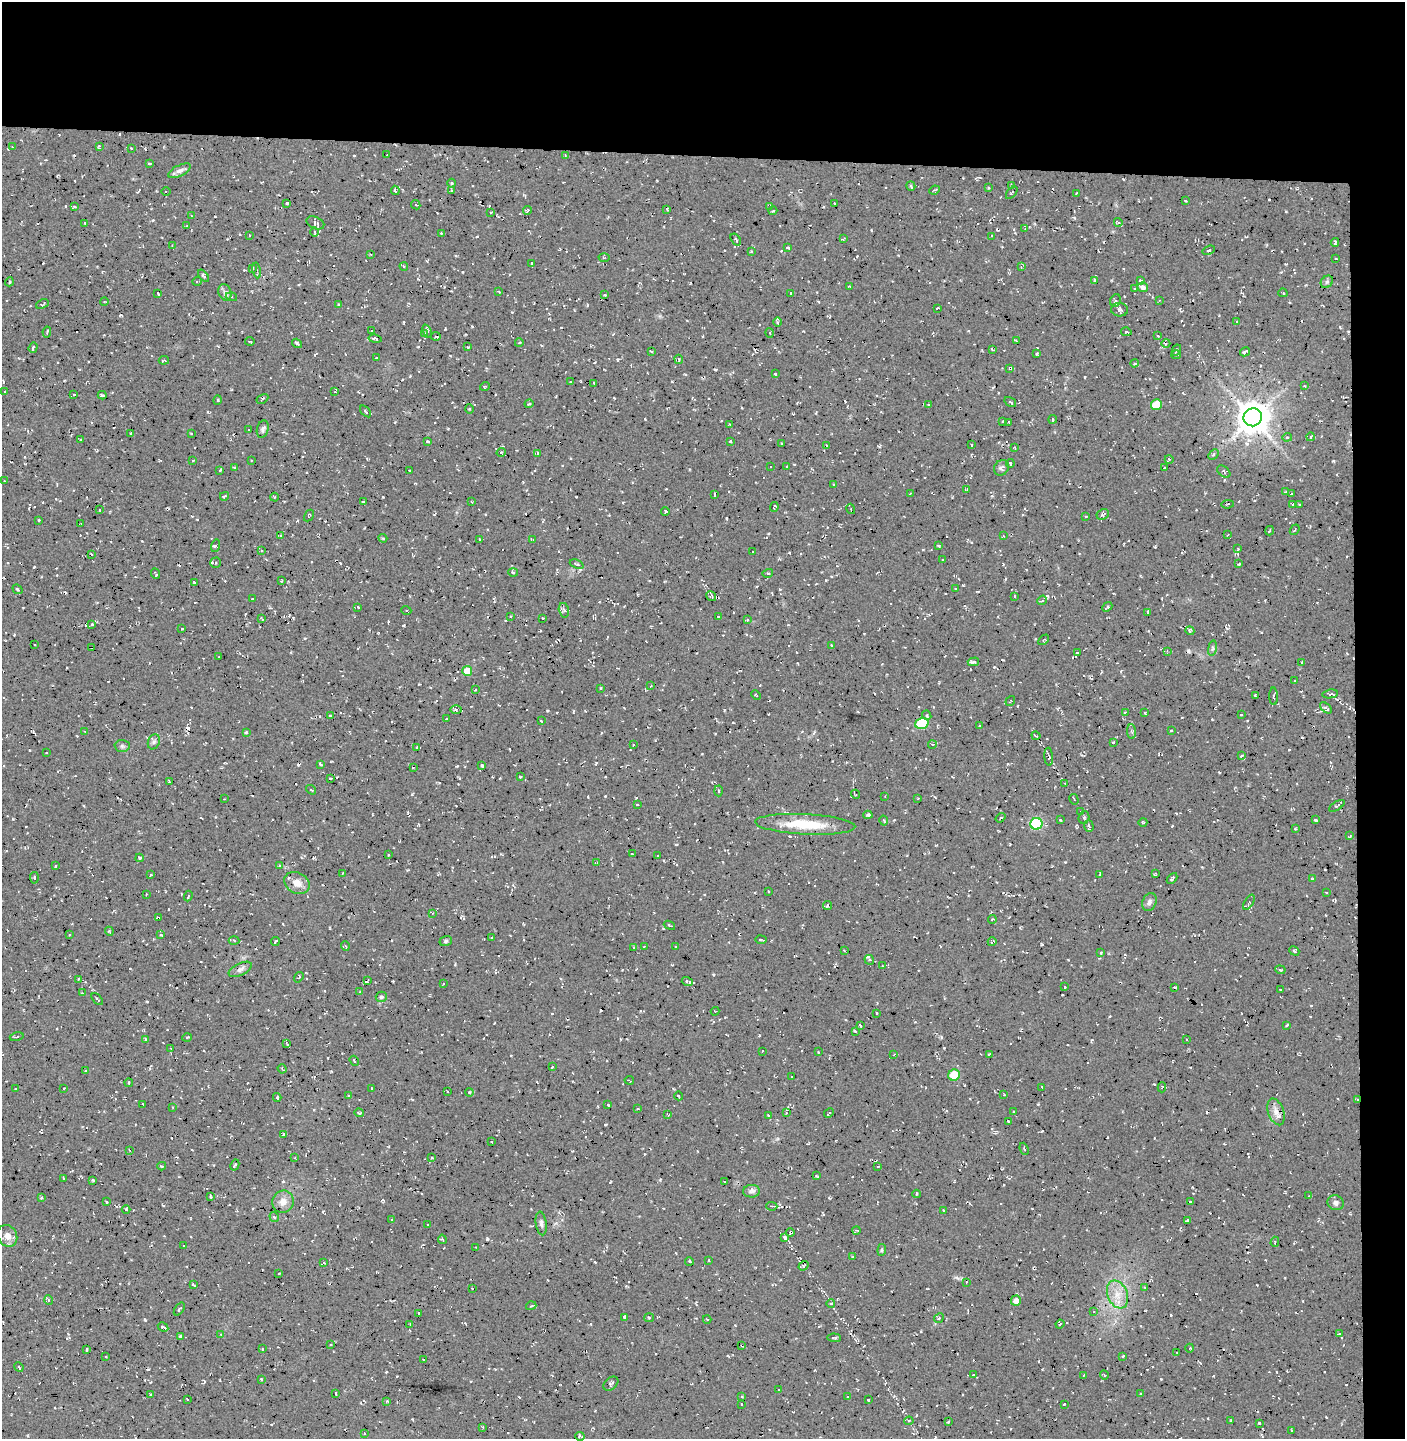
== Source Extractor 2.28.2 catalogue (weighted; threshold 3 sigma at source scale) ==
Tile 3 of 3 x 3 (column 3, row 1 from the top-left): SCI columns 2986-4388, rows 2875-4311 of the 4570 x 4319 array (HDU 1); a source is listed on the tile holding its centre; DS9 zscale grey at full resolution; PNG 1407 x 1441 px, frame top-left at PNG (2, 2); each listed source drawn as its Kron ellipse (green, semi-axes under 4 px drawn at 4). Shown black and unused: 14% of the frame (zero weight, under 3 of 4 exposures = <1% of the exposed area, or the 3 px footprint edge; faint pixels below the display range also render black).
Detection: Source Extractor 2.28.2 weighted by HDU 2 'WHT'; one run over the whole footprint, this tile lists its part. Background 0.0234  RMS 0.0058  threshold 0.0262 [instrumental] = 3 sigma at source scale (4.5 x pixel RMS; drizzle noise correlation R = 1.50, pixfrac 1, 0.0396/0.0396 arcsec/px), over >= 5 px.
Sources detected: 748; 112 cosmic-ray / hot-pixel residue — neither listed nor drawn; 6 inside a brighter listed object's ellipse — not listed separately; of the other 630, all 500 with FLUX_AUTO >= 0.477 (the completeness limit of this list) listed and drawn (130 fainter detections not listed), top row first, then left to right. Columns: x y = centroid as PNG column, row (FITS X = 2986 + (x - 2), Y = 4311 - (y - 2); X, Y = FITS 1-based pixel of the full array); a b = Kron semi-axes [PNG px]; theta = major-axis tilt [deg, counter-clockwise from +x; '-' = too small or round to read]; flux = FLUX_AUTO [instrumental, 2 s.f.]
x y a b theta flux
99 146 3 3 - 0.83
12 147 3 2 - 0.5
131 149 3 2 - 0.51
387 155 3 2 - 0.59
565 155 2 2 - 0.49
150 163 3 2 - 0.63
180 171 12 5 26 2.5
451 183 4 3 - 0.57
911 186 5 3 - 0.65
1011 186 4 2 - 0.65
988 188 3 2 - 0.84
395 190 5 3 - 1.5
934 190 5 3 - 0.82
166 191 4 3 - 0.61
452 191 3 2 - 0.74
1012 193 7 3 49 0.75
1077 193 3 3 - 0.73
1185 201 4 3 - 0.82
287 203 3 3 - 1.1
834 203 3 3 - 0.95
416 205 5 3 - 0.75
74 207 3 3 - 0.93
770 207 3 2 - 0.64
667 209 4 3 - 0.69
527 211 5 3 - 0.87
773 211 4 3 - 0.67
490 212 3 2 - 0.52
191 216 3 2 - 0.51
1118 222 4 3 - 0.83
85 223 3 2 - 0.58
315 223 9 6 -24 1.7
187 226 3 2 - 0.85
1025 229 4 3 - 0.54
315 232 4 3 - 0.67
441 233 2 2 - 0.52
249 235 3 2 - 0.54
992 236 3 3 - 0.84
736 239 6 3 -54 0.84
843 239 4 3 - 0.52
1335 242 4 2 - 0.78
172 246 4 3 - 0.65
787 248 3 3 - 0.98
1209 250 6 4 20 0.91
751 251 3 3 - 0.63
370 254 3 2 - 0.56
604 257 5 3 - 0.54
1336 259 3 2 - 0.48
532 263 3 3 - 1.1
404 266 4 3 - 0.62
1021 267 3 3 - 0.7
253 269 4 3 - 0.65
257 270 8 3 -79 0.88
203 276 7 3 -51 0.82
1094 280 4 2 - 0.68
1140 280 4 3 - 0.69
197 281 5 3 - 0.57
9 282 4 3 - 0.51
1327 282 7 5 45 1.2
850 287 3 3 - 1.2
1143 287 5 5 - 2.2
1134 288 3 3 - 0.67
225 292 8 6 -69 1.9
499 292 3 2 - 0.65
158 293 4 2 - 0.82
791 293 4 3 - 0.51
1283 293 5 3 - 0.66
605 295 3 2 - 0.64
231 297 6 4 -17 0.93
1159 300 4 3 - 0.5
1115 301 6 5 - 1.6
104 302 4 3 - 0.5
42 304 7 3 24 0.87
339 305 3 2 - 0.66
937 308 4 2 - 0.66
1119 310 8 6 -4 2.5
777 322 5 3 - 0.8
1237 322 4 3 - 0.66
372 331 3 2 - 0.56
427 331 7 3 -67 1.2
47 332 5 2 - 0.84
1126 332 5 3 - 0.87
770 333 5 3 - 0.55
425 334 4 3 - 0.59
436 336 5 2 - 0.76
1158 336 4 3 - 0.53
375 339 6 3 -11 1.7
250 341 4 2 - 0.51
1017 341 4 3 - 0.54
297 343 5 2 - 1.1
519 343 4 3 - 0.49
1166 343 4 3 - 0.64
468 347 3 2 - 0.51
33 348 5 3 - 1.3
992 349 3 2 - 0.56
1176 350 6 3 61 0.81
651 351 4 2 - 0.6
1245 352 5 3 - 1.4
1037 354 3 3 - 1.1
1176 355 5 3 - 1.2
376 358 3 2 - 0.69
679 359 5 3 - 0.73
164 360 5 2 - 0.58
1135 363 4 3 - 0.92
1010 368 3 3 - 0.83
775 374 3 3 - 0.9
570 382 2 2 - 0.5
594 383 4 2 - 0.79
485 386 5 3 - 0.54
1304 386 4 2 - 0.48
5 391 2 2 - 0.55
335 392 4 3 - 0.75
74 395 4 3 - 0.5
102 395 4 2 - 0.96
262 399 6 2 29 0.85
218 400 5 3 - 0.5
1010 402 6 2 -33 0.58
529 404 4 3 - 0.65
929 405 3 3 - 1.2
1156 405 5 5 - 13
469 409 5 3 - 0.56
366 411 7 3 -46 0.67
1253 417 9 9 - 1200
1052 419 4 2 - 0.69
1003 422 3 3 - 0.95
1009 423 4 2 - 0.75
730 425 3 3 - 0.56
263 429 9 5 74 1.5
249 430 3 3 - 0.99
130 433 3 2 - 0.54
191 433 3 2 - 0.53
1287 437 5 3 - 0.83
1310 437 4 2 - 0.48
81 440 3 2 - 0.5
427 441 4 3 - 0.61
730 441 3 3 - 0.61
781 443 2 2 - 0.51
971 445 3 2 - 0.54
827 446 3 3 - 0.7
1015 447 3 2 - 0.59
501 452 4 4 - 0.71
538 453 3 3 - 0.63
1213 454 6 4 47 1
1169 459 4 3 - 0.51
193 460 2 2 - 0.52
251 460 2 2 - 0.54
1010 464 4 3 - 1.3
787 466 3 3 - 0.75
770 467 3 2 - 0.52
234 468 4 4 - 0.78
1001 468 8 7 - 1.8
1164 468 3 2 - 0.53
220 470 4 2 - 0.58
409 470 3 2 - 0.84
1224 471 7 5 -40 1.2
4 481 3 2 - 0.48
834 485 3 2 - 0.52
967 490 4 3 - 0.85
1285 492 2 2 - 0.6
910 493 3 2 - 0.61
1291 493 3 2 - 0.69
714 495 4 2 - 0.88
224 496 5 3 - 0.97
274 497 4 3 - 0.5
364 502 3 3 - 2.2
472 502 3 3 - 0.59
1228 504 6 2 5 0.67
1293 504 3 3 - 0.97
1299 505 3 2 - 0.48
774 507 5 2 - 0.73
851 509 5 3 - 0.58
100 510 3 2 - 0.83
665 511 4 3 - 1.1
1103 514 6 5 - 1.5
309 516 6 3 62 0.65
1086 517 3 2 - 0.51
39 520 3 2 - 0.56
81 524 4 2 - 0.59
1295 530 6 2 52 0.54
1269 531 5 2 - 0.52
281 535 3 2 - 0.56
1227 535 3 2 - 0.56
1003 536 3 2 - 0.54
383 538 4 4 - 0.74
480 539 3 2 - 0.63
533 539 3 3 - 0.71
215 546 6 4 73 1
939 546 3 3 - 0.74
1238 549 4 3 - 0.55
261 550 3 2 - 0.5
752 552 3 2 - 0.54
91 554 3 2 - 0.54
943 560 3 2 - 0.48
216 563 5 5 - 1.5
577 564 7 3 -22 0.76
1239 564 3 2 - 0.55
513 572 5 3 - 0.61
768 573 5 3 - 0.62
156 574 5 2 - 0.76
281 581 3 3 - 0.56
195 583 4 2 - 0.79
955 588 3 2 - 0.68
18 589 5 3 - 0.81
711 596 5 4 - 0.98
1014 596 4 3 - 0.69
252 599 3 3 - 0.77
1042 600 5 4 - 1.3
358 607 4 3 - 0.67
1107 607 6 4 42 1.2
406 610 5 3 - 0.5
564 610 7 5 -76 1.4
1148 612 4 2 - 0.8
511 616 2 2 - 0.59
718 617 3 3 - 0.69
542 618 3 2 - 0.56
262 619 4 2 - 0.56
747 620 3 3 - 0.82
92 624 4 3 - 0.61
182 628 3 2 - 0.5
1190 631 4 4 - 0.9
1044 640 6 2 45 0.54
35 644 3 2 - 0.57
831 645 3 2 - 0.56
92 647 3 2 - 0.67
1212 648 8 4 82 1.1
1167 651 3 3 - 0.5
1077 653 3 2 - 0.72
219 657 3 2 - 0.62
973 662 6 4 14 1.3
1302 662 3 3 - 1.4
467 671 5 5 - 11
1295 681 3 2 - 0.5
651 686 3 2 - 0.56
601 688 4 3 - 0.65
475 689 3 2 - 0.75
1330 694 8 4 10 1.4
756 695 5 3 - 0.56
1255 696 3 2 - 0.58
1274 696 9 3 -89 1
1010 701 5 2 - 0.56
1326 708 7 3 -42 1.3
456 709 6 4 1 0.93
1125 713 3 3 - 0.8
1145 713 3 3 - 0.51
927 715 5 4 - 0.99
1241 715 3 3 - 0.78
331 716 3 3 - 1
446 719 2 2 - 0.54
541 721 3 2 - 0.59
922 724 7 5 17 35
979 726 3 2 - 0.53
1171 730 3 2 - 0.49
85 731 3 2 - 0.52
246 732 3 3 - 0.76
1132 732 7 3 -86 1.1
1036 736 4 2 - 0.88
154 742 8 6 68 1.6
1113 742 3 3 - 0.89
932 744 4 3 - 0.49
634 745 3 2 - 0.49
122 746 7 6 - 1.3
417 748 4 3 - 0.48
46 753 2 2 - 0.48
1242 756 3 2 - 0.7
1049 757 9 4 -86 1.2
320 764 4 2 - 0.56
482 766 4 3 - 0.86
413 767 3 2 - 0.71
520 777 3 2 - 0.67
330 778 3 2 - 0.74
169 782 3 2 - 0.58
1065 783 3 3 - 0.84
311 790 5 3 - 0.57
719 791 5 3 - 0.75
855 794 5 2 - 0.62
885 796 3 2 - 0.66
224 799 2 2 - 0.48
917 799 3 2 - 0.5
1074 799 5 3 - 1.1
637 805 3 2 - 0.63
1337 806 9 3 31 0.75
1081 811 3 2 - 0.6
868 815 4 4 - 0.86
1084 817 6 5 - 1.4
1001 818 5 3 - 1
883 820 5 2 - 0.9
1060 820 3 2 - 0.54
1315 820 3 3 - 1.5
1143 822 4 3 - 0.54
805 824 50 10 -3 22
1036 824 6 6 - 54
1089 826 6 4 -72 1.1
1295 829 3 2 - 0.56
1350 836 3 2 - 0.58
632 854 4 3 - 0.53
388 855 3 2 - 0.52
657 855 3 3 - 0.67
140 858 4 3 - 0.81
596 863 3 2 - 0.49
55 866 3 2 - 0.53
279 866 4 3 - 0.51
343 873 4 2 - 0.51
1100 874 3 2 - 0.49
1155 874 3 2 - 0.5
151 875 3 2 - 0.54
34 878 6 4 -87 1.1
1172 878 6 3 46 0.81
1312 879 3 3 - 0.96
297 883 13 10 -30 5.9
768 891 3 3 - 0.72
1326 892 3 2 - 0.59
146 894 3 2 - 0.54
188 896 5 2 - 0.65
1149 902 9 6 67 2
1249 902 8 3 58 1
828 906 5 4 - 1.6
432 913 4 3 - 0.48
158 918 3 2 - 0.7
992 919 4 2 - 0.69
669 925 6 3 -21 0.82
109 931 4 3 - 0.5
69 934 3 2 - 0.73
161 935 3 3 - 0.48
491 938 4 3 - 0.55
234 940 5 3 - 0.74
761 940 5 2 - 0.74
446 941 6 5 - 1.1
275 942 4 2 - 0.74
992 942 4 2 - 0.94
345 946 5 3 - 0.75
633 947 3 3 - 0.72
644 947 3 2 - 0.56
676 947 3 2 - 0.48
844 951 3 2 - 0.52
1294 951 5 3 - 0.89
1101 953 3 3 - 0.67
869 960 5 4 - 1.3
882 966 2 2 - 0.53
240 969 12 6 26 2.3
1280 970 5 4 - 0.87
299 977 5 3 - 0.74
78 979 3 2 - 0.52
367 981 4 2 - 0.57
687 981 5 3 - 1.5
443 984 3 2 - 0.58
1065 987 3 2 - 0.71
1175 987 3 2 - 1.1
1280 989 3 2 - 0.55
360 992 3 3 - 0.49
83 993 4 3 - 0.55
381 997 5 5 - 1.1
97 999 7 3 -49 0.71
715 1011 4 2 - 0.63
877 1013 3 2 - 0.68
1287 1025 3 2 - 0.67
860 1026 4 2 - 0.99
856 1031 3 3 - 0.93
17 1037 7 2 12 0.74
187 1037 4 3 - 0.56
145 1039 4 3 - 0.8
1186 1039 3 2 - 0.49
287 1044 4 2 - 0.67
171 1048 3 2 - 0.52
762 1051 3 2 - 0.5
818 1052 3 2 - 0.79
989 1054 3 2 - 0.52
894 1055 4 4 - 0.64
354 1061 5 3 - 0.81
552 1067 3 2 - 0.51
282 1069 5 3 - 0.65
85 1071 3 2 - 0.76
954 1075 6 5 - 19
792 1077 2 2 - 0.5
629 1080 4 2 - 0.52
129 1083 4 2 - 0.53
1042 1087 4 2 - 0.53
1162 1087 5 3 - 0.97
64 1088 3 2 - 0.51
372 1088 3 2 - 0.51
15 1089 2 2 - 0.53
447 1091 3 2 - 0.78
469 1092 4 3 - 0.48
1004 1094 3 2 - 0.72
348 1096 3 3 - 0.67
679 1096 4 3 - 0.5
277 1097 4 3 - 0.99
1357 1100 3 2 - 1.1
143 1104 4 2 - 0.61
608 1105 2 2 - 0.59
173 1107 3 3 - 0.5
638 1109 3 2 - 0.52
1014 1112 3 3 - 0.69
1276 1112 14 7 -70 3.6
359 1113 5 3 - 0.68
786 1113 3 3 - 0.51
829 1113 5 2 - 0.58
668 1115 4 2 - 0.56
768 1115 3 2 - 0.74
1008 1121 2 2 - 0.5
283 1134 3 2 - 0.66
491 1142 3 2 - 1.2
1024 1149 6 3 -68 0.69
129 1150 4 2 - 0.57
432 1157 3 2 - 0.64
295 1158 4 3 - 0.55
235 1165 6 3 61 1
162 1166 4 3 - 0.95
878 1166 2 2 - 0.57
816 1176 4 3 - 0.56
63 1178 4 2 - 0.55
93 1180 3 3 - 0.6
724 1182 3 2 - 0.76
752 1191 8 6 1 1.8
916 1194 4 3 - 0.51
1309 1196 3 2 - 0.52
211 1197 3 2 - 0.8
41 1198 4 3 - 0.64
106 1202 3 3 - 1.4
283 1202 11 10 - 4.3
1190 1202 3 3 - 0.93
1336 1203 8 7 - 2.1
772 1206 5 2 - 0.59
126 1210 4 3 - 0.58
943 1210 3 2 - 0.56
274 1217 5 4 - 1.1
392 1220 3 3 - 1.1
1187 1220 3 3 - 1.2
541 1223 12 5 -82 1.8
428 1225 2 2 - 0.56
856 1230 4 2 - 0.56
790 1232 4 3 - 3
7 1236 11 9 -61 4.1
785 1237 4 3 - 2.8
442 1239 5 3 - 0.98
1275 1242 5 4 - 0.72
184 1246 2 2 - 0.54
476 1247 3 2 - 0.81
882 1250 6 4 83 0.86
853 1257 4 3 - 0.63
709 1260 3 2 - 0.49
689 1261 4 3 - 0.74
323 1263 4 3 - 1
804 1266 5 4 - 0.7
279 1273 3 2 - 0.87
966 1283 2 2 - 0.63
194 1285 4 2 - 0.63
472 1288 3 3 - 0.77
1145 1288 4 3 - 0.48
1117 1295 14 10 -68 7.3
49 1300 5 3 - 0.69
1016 1301 5 5 - 3.1
831 1304 4 3 - 0.72
531 1306 5 3 - 0.59
179 1309 7 3 55 0.91
1094 1312 4 3 - 0.52
419 1314 3 2 - 0.52
625 1317 3 3 - 1.5
649 1318 5 4 - 0.87
939 1318 5 4 - 1
707 1319 4 3 - 0.57
410 1324 3 3 - 0.69
1060 1324 4 3 - 0.56
163 1327 5 3 - 1.3
221 1334 4 3 - 0.63
1339 1334 3 3 - 0.87
180 1336 3 2 - 0.65
834 1338 7 4 -4 0.87
331 1344 2 2 - 0.49
742 1345 3 2 - 0.63
1190 1348 4 3 - 0.55
87 1349 3 2 - 0.74
262 1349 3 2 - 0.48
1177 1352 2 2 - 0.49
106 1356 2 2 - 0.49
1123 1356 4 2 - 0.49
424 1360 2 2 - 0.57
19 1367 5 3 - 0.73
973 1374 3 2 - 0.52
1083 1375 3 3 - 0.59
1104 1375 5 3 - 0.54
261 1379 3 2 - 0.54
611 1384 8 6 41 1.6
779 1389 3 2 - 0.65
151 1394 3 2 - 0.93
336 1394 3 2 - 0.58
1141 1394 3 3 - 1.6
742 1397 4 2 - 0.53
847 1397 3 2 - 0.54
188 1399 3 2 - 0.73
868 1400 3 2 - 0.56
387 1401 4 4 - 0.58
741 1404 3 2 - 0.56
1064 1404 3 3 - 0.77
909 1421 4 4 - 0.75
1231 1421 3 2 - 0.53
948 1422 3 2 - 0.57
1259 1423 3 3 - 1
483 1427 3 2 - 0.63
1292 1430 4 2 - 0.88
364 1433 3 2 - 0.68
580 1436 4 3 - 0.88
Overlapping masked pixels (flux is a lower limit): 6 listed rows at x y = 1010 368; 92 647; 158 918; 1357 1100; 790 1232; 742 1345
Unlisted compact peaks at least as high as the median listed source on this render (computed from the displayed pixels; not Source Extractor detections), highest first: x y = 1333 461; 963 585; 412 794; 596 763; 547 711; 404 625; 941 1037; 724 710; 1074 218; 610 1182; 826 580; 617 360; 472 326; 153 220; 780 589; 1085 377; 964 1085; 1065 862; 331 1071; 455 964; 759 1035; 462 272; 587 305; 305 638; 142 541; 506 620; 713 975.